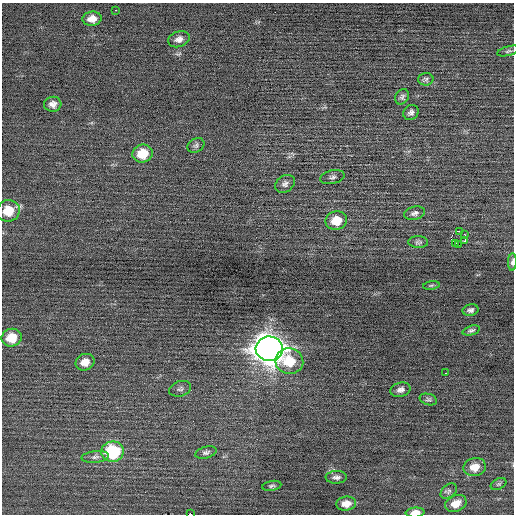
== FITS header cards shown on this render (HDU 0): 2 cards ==
NAXIS1  =                  512 / Axis length
NAXIS2  =                  512 / Axis length

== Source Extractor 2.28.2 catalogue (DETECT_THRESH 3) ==
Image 512 x 512 px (HDU 0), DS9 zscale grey, 1 PNG px = 1 image px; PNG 516 x 516 px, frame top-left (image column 1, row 512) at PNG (2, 3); each listed source drawn as its Kron ellipse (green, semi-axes under 4 px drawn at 4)
Background 6.44e-04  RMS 0.67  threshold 2.01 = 3 sigma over >= 5 px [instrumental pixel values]
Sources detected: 46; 1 with non-positive FLUX_AUTO (blend fragments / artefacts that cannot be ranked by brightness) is neither listed nor drawn; the other 45 listed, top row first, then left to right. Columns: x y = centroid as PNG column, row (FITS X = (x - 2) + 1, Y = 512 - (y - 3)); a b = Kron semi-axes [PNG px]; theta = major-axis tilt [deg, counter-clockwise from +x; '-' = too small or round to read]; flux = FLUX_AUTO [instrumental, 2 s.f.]
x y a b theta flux
116 10 3 2 - 100
92 19 9 7 7 380
179 39 11 8 18 260
508 51 11 4 15 100
426 79 7 6 - 99
402 97 8 6 60 120
53 104 8 7 - 250
411 112 8 7 - 150
196 145 9 6 30 110
143 154 10 9 - 1000
332 177 12 6 13 150
285 184 10 8 35 170
8 211 11 10 - 950
415 213 11 6 13 160
336 220 11 9 12 810
460 231 3 2 - 2100
465 235 2 2 - 200
465 240 3 3 - 95
418 242 10 6 -3 110
455 244 3 2 - 370
458 245 3 2 - 220
512 262 9 4 87 150
431 285 8 4 8 76
470 310 8 5 12 130
471 330 9 4 18 110
12 338 10 9 - 1000
269 349 13 12 - 71000
289 361 14 13 - 1300
85 362 10 8 22 470
445 373 2 2 - 26
180 389 11 7 18 150
401 390 10 7 15 200
428 399 9 5 -15 93
113 452 11 10 - 3200
206 453 11 5 16 130
95 457 13 6 7 180
475 467 11 9 14 570
336 477 10 6 1 170
499 484 8 5 26 92
272 486 10 5 10 100
449 491 9 6 40 120
456 503 11 8 24 460
346 504 10 7 7 390
415 513 9 5 5 370
190 514 4 2 - 2600
At the frame edge (FLAGS 8, measured only in part): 3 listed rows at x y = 512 262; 415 513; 190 514
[1 non-positive-flux detection neither listed nor drawn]